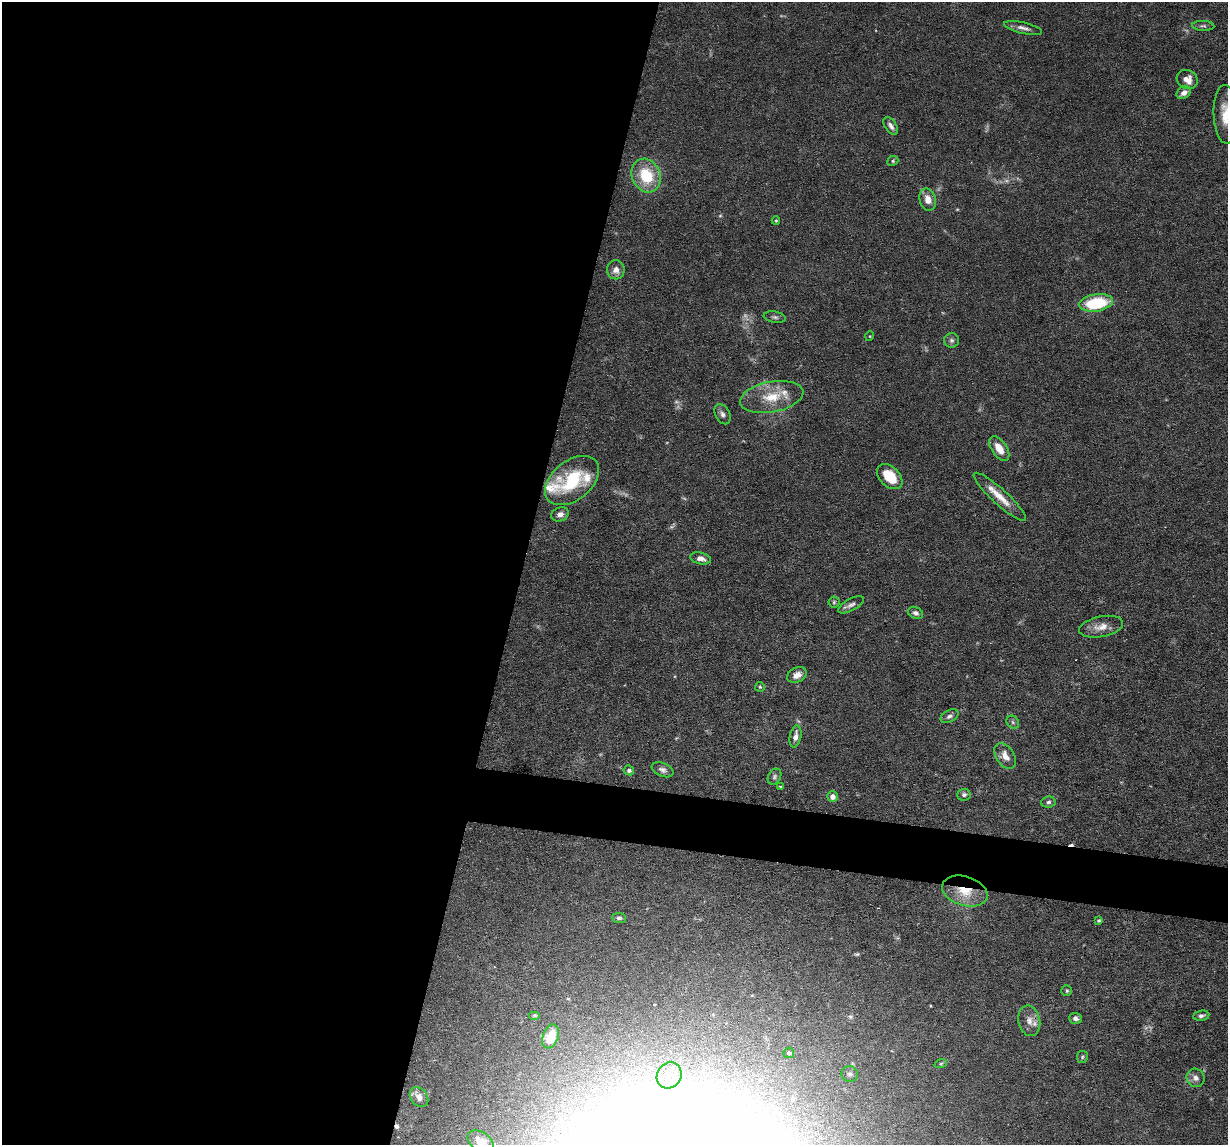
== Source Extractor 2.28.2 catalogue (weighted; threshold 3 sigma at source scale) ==
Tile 5 of 4 x 4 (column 1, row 2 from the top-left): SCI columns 1-1226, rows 2405-3547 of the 4906 x 4927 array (HDU 1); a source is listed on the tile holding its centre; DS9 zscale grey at full resolution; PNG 1230 x 1147 px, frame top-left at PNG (2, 2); each listed source drawn as its Kron ellipse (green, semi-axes under 4 px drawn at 4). Shown black and unused: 45% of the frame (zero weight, under 3 of 6 exposures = <1% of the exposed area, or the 3 px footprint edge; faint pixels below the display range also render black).
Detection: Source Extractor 2.28.2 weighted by HDU 2 'WHT'; one run over the whole footprint, this tile lists its part. Background 0.0968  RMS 0.0042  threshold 0.0172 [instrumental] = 3 sigma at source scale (4.09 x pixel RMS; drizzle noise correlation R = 1.36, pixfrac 0.8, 0.05/0.05 arcsec/px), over >= 5 px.
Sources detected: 69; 7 too faint to see at this stretch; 2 cosmic-ray / hot-pixel residue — neither listed nor drawn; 3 inside a brighter listed object's ellipse — not listed separately; the other 57 listed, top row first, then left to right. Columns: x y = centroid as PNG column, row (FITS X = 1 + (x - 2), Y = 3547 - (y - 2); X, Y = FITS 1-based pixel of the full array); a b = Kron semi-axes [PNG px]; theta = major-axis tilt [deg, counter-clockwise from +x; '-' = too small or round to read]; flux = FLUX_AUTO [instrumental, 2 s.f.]
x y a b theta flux
1203 26 11 5 -3 0.97
1023 28 19 5 -13 2.1
1187 80 11 9 -27 3.6
1184 93 8 6 34 2.5
1226 114 29 12 -88 8.2
891 126 10 5 -56 1.4
893 161 6 4 23 0.61
646 175 17 14 -66 15
928 200 11 8 -74 3.8
776 221 4 4 - 0.39
616 270 9 8 - 2.4
1096 303 17 8 8 22
775 317 11 5 -9 1.1
870 336 5 3 - 0.31
952 340 7 7 - 1.2
772 397 32 15 11 11
722 414 11 7 -61 1.5
999 449 14 7 -55 4.5
890 476 15 9 -44 9.6
572 481 31 19 39 22
1000 497 34 7 -42 6.6
560 514 9 7 19 1.9
701 558 10 6 -13 2.3
834 602 5 5 - 0.65
851 605 14 6 29 1.7
916 613 8 5 -26 1.4
1101 627 22 10 11 4.5
797 675 10 7 27 2.7
760 687 5 5 - 0.52
949 716 9 6 30 1.4
1013 722 7 5 -47 0.84
795 736 11 5 79 2.4
1005 756 14 9 -57 3.5
629 770 5 5 - 1.2
663 770 11 6 -22 1.6
774 777 8 6 60 0.88
780 787 4 3 - 0.53
964 795 7 6 - 1
832 797 5 5 - 2.7
1048 802 7 5 5 0.96
965 891 23 14 -17 10
619 918 7 5 -4 0.94
1099 920 4 3 - 0.5
1067 991 5 5 - 0.62
535 1015 6 4 0 0.58
1201 1016 8 5 9 1.1
1075 1018 6 5 - 1.3
1029 1021 15 11 -78 3.4
551 1036 12 7 69 10
789 1053 5 5 - 1
1082 1057 6 5 - 0.66
941 1063 6 4 20 0.48
850 1074 8 8 - 1.4
669 1075 13 12 - 6.4
1196 1078 9 8 - 2
419 1097 11 8 -52 2.5
480 1141 14 9 -32 3.3
Overlapping masked pixels (flux is a lower limit): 1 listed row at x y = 965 891
Isophote crosses this tile's border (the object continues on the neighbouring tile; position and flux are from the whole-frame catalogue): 2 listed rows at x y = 1226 114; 480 1141